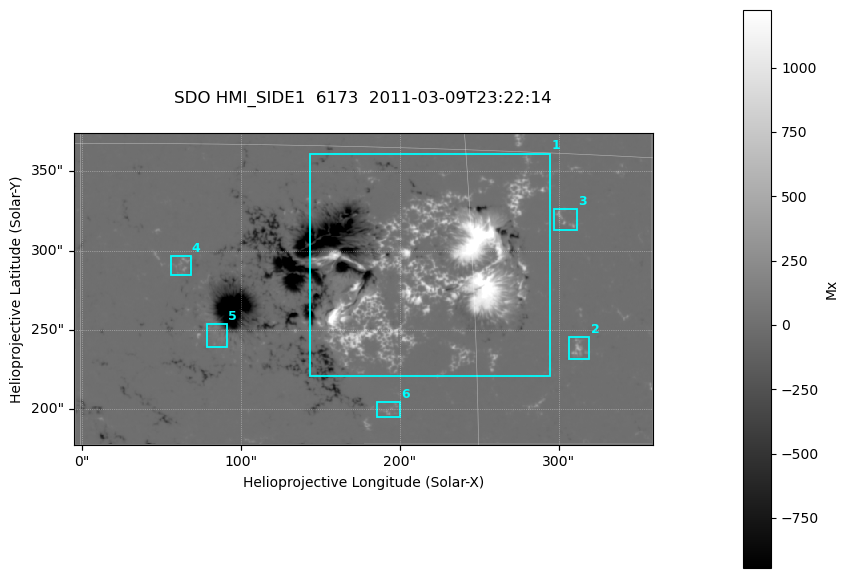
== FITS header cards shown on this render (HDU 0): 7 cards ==
TELESCOP= 'SDO     '           /
INSTRUME= 'HMI_SIDE1'          /
WAVELNTH=              6173.00 /
DATE-OBS= '2011-03-09T23:22:14.900' /
CTYPE1  = 'HPLN-TAN'           /
CTYPE2  = 'HPLT-TAN'           /
BUNIT   = 'Mx      '           /

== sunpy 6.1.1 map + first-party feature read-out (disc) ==
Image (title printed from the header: SDO HMI_SIDE1  6173  2011-03-09T23:22:14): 723 x 390 px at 0.504 arcsec/px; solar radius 967 arcsec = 1917 px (partial field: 2.4% of the solar disc is inside the frame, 99% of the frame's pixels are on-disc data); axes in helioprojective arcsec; data unit Mx (BUNIT, on the colour bar)
Orientation: file roll -179.9 deg (from PC/CROTA): ROTATED to solar-north-up (sunpy Map.rotate, bilinear) for analysis and display; everything below refers to the rotated frame; the empty margins the rotation leaves inside the frame are drawn grey
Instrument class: DISC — disc imager (sunpy class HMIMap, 6173 A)
Bright regions (active regions / flare kernels): reference = the on-disc median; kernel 7 px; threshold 5 sigma = 46 Mx over a disc level ~0.23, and >= 1.15x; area >= 281 px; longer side >= 5 px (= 2.5 arcsec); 6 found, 6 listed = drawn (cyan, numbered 1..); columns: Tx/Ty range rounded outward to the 2 arcsec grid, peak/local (2 s.f.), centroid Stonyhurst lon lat
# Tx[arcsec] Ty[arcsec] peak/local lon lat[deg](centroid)
1 142..296 220..362 6600 +13 +10
2 306..320 232..246 1569 +19 +7
3 296..312 312..326 946 +19 +12
4 56..70 284..298 656 +4 +10
5 78..92 238..254 385 +5 +7
6 186..200 194..206 704 +12 +5